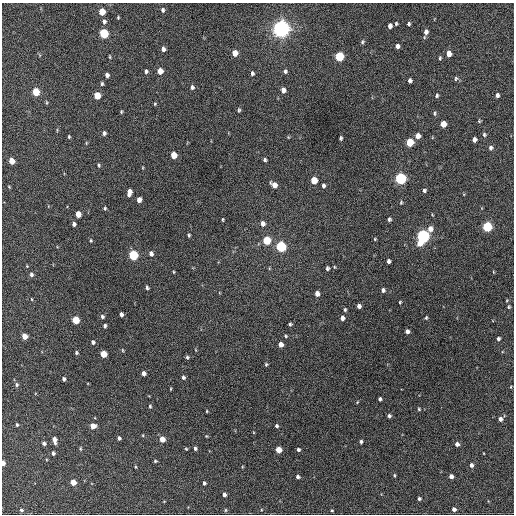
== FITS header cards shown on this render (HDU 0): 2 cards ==
NAXIS1  =                  512 / Axis length
NAXIS2  =                  512 / Axis length

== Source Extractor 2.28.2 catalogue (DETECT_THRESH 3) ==
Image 512 x 512 px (HDU 0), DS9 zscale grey, 1 PNG px = 1 image px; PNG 516 x 516 px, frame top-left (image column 1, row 512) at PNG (2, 3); no overlay
Background 589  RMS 17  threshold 49.7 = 3 sigma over >= 5 px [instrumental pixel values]
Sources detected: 153; all 153 listed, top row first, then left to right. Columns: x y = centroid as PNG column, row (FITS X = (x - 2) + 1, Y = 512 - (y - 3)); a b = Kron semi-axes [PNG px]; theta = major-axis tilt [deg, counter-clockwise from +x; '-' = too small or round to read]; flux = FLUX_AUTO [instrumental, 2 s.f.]
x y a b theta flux
162 10 6 5 - 2400
102 12 5 4 - 22000
118 17 3 2 - 1000
104 21 6 5 - 2600
396 24 4 3 - 1400
408 24 3 3 - 1600
390 26 5 4 - 3900
281 28 6 6 - 850000
426 32 6 5 - 3900
104 33 5 5 - 77000
424 37 5 3 - 1000
362 42 5 4 - 1600
397 46 4 4 - 3800
163 49 5 4 - 3800
235 53 5 5 - 12000
449 54 5 4 - 11000
339 57 5 5 - 73000
440 58 4 3 - 1400
146 71 4 4 - 2300
160 71 5 4 - 13000
285 71 5 5 - 2100
252 73 5 4 - 2100
107 75 4 4 - 3500
456 79 6 5 - 1900
410 80 4 4 - 3000
102 84 4 3 - 1600
192 87 5 4 - 2400
283 90 5 4 - 6000
36 92 5 4 - 40000
437 95 5 4 - 1700
497 95 5 4 - 3100
97 96 5 5 - 24000
46 102 5 3 - 1100
155 104 4 4 - 1100
239 110 5 4 - 1600
121 111 4 3 - 1100
434 113 6 4 88 1700
479 121 4 4 - 1300
443 124 5 5 - 14000
104 133 4 4 - 2500
484 135 5 5 - 1800
418 136 5 4 - 8600
69 137 4 3 - 1300
341 138 4 3 - 1900
474 140 5 4 - 4100
410 142 5 5 - 43000
86 143 4 3 - 970
490 148 6 5 - 2800
174 155 5 4 - 20000
265 160 4 3 - 1900
12 161 5 4 - 16000
99 165 5 4 - 1400
400 178 5 5 - 190000
314 180 5 5 - 25000
274 185 6 4 -44 9200
323 186 5 4 - 2600
9 187 4 3 - 940
424 190 5 4 - 2200
129 192 7 4 80 7500
139 200 5 4 - 6100
401 203 5 4 - 1300
105 208 4 4 - 1500
78 214 5 4 - 14000
389 219 5 4 - 2100
223 220 6 3 90 1200
74 224 4 4 - 3200
263 224 6 5 - 4900
487 227 5 5 - 100000
430 229 6 5 - 7900
189 235 4 3 - 1500
423 236 7 5 67 330000
375 239 4 4 - 1000
91 240 5 4 - 1300
267 240 5 5 - 44000
281 247 5 5 - 130000
151 254 6 5 - 3800
133 255 5 5 - 98000
388 261 4 4 - 2900
27 266 3 3 - 760
327 268 4 3 - 2200
173 272 4 3 - 960
493 272 5 3 - 900
31 274 5 4 - 2700
147 288 4 4 - 2100
383 290 5 4 - 2900
317 294 5 4 - 6900
32 299 3 2 - 790
400 302 3 2 - 1100
359 306 4 4 - 3800
509 307 4 3 - 1400
345 310 4 4 - 1700
121 314 4 4 - 4000
102 316 5 5 - 2400
342 318 5 4 - 4100
426 318 4 3 - 1400
76 320 5 4 - 38000
290 324 4 4 - 1600
105 326 5 4 - 2200
407 331 4 4 - 4200
24 336 5 4 - 12000
286 336 4 4 - 1300
498 339 4 4 - 2100
93 342 5 5 - 2700
281 344 4 4 - 7100
122 350 5 3 - 1100
76 353 5 4 - 1700
103 354 5 4 - 26000
187 357 5 4 - 1800
266 364 4 4 - 1300
143 373 4 4 - 5500
183 377 4 4 - 2300
64 379 4 3 - 2700
16 385 5 5 - 2200
171 389 4 3 - 950
380 399 4 3 - 2200
357 402 4 2 - 820
150 406 5 4 - 1400
419 409 4 4 - 1300
207 411 4 3 - 930
389 416 4 4 - 2500
500 419 5 4 - 3800
17 425 4 3 - 1400
93 426 5 4 - 10000
276 426 4 4 - 1900
143 435 4 3 - 930
206 436 4 4 - 930
119 438 4 3 - 2600
162 439 5 4 - 13000
54 440 6 4 -77 6900
361 441 3 3 - 2300
44 443 4 4 - 3000
457 444 4 4 - 4800
195 448 4 4 - 2100
80 449 5 3 - 1200
186 449 4 3 - 1100
278 450 5 4 - 19000
298 450 4 3 - 2100
53 453 4 3 - 2400
155 461 4 3 - 1300
3 463 4 3 - 6900
471 465 4 4 - 4000
136 467 5 3 - 1100
394 475 4 3 - 1200
451 476 4 4 - 4900
298 477 4 3 - 2700
73 482 4 4 - 16000
204 483 4 3 - 2100
224 495 4 4 - 3200
419 499 3 3 - 1900
454 509 4 4 - 4000
21 510 3 3 - 1600
225 510 4 3 - 1100
332 510 3 3 - 1100
At the frame edge (FLAGS 8, measured only in part): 1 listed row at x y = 3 463